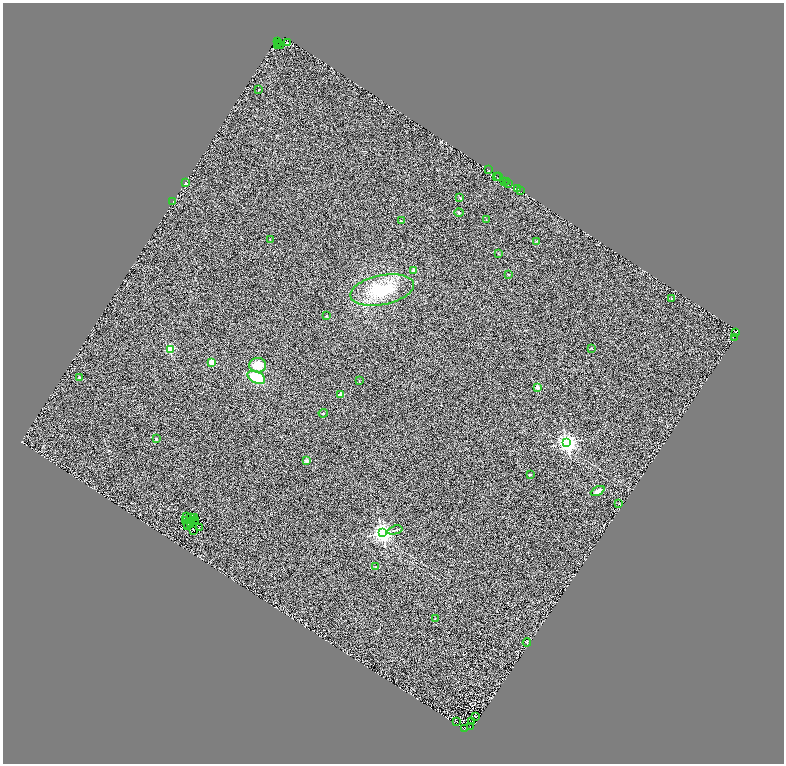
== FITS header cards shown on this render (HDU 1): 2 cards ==
NAXIS1  =                 1563
NAXIS2  =                 1523

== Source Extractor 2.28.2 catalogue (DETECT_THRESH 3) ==
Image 1563 x 1523 px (HDU 1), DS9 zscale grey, zoomed out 1/2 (1 PNG px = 2 x 2 image px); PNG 786 x 766 px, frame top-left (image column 2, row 1523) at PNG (3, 3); each listed source drawn as its Kron ellipse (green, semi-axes under 4 px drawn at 4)
Background 0.676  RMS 0.5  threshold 1.51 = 3 sigma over >= 5 px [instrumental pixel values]
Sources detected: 107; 40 cannot appear on this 1/2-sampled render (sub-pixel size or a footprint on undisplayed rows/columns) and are neither listed nor drawn; the other 67 listed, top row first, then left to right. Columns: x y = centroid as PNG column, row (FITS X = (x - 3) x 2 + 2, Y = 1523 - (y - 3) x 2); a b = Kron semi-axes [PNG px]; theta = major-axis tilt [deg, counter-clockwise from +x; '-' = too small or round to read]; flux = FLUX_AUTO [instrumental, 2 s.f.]
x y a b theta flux
277 42 2 1 - 440
287 43 2 1 - 19
278 44 3 1 - 450
277 46 4 1 - 1100
281 46 2 2 - 230
259 90 2 2 - 70
488 170 3 1 - 330
497 177 2 1 - 180
499 177 3 1 - 310
505 182 2 1 - 160
507 182 2 1 - 90
185 183 4 3 - 120
509 184 2 1 - 170
518 189 2 2 - 390
520 191 2 1 - 150
460 198 4 2 - 68
173 202 2 1 - 22
459 213 4 3 - 98
486 220 2 2 - 47
401 221 3 2 - 68
270 240 2 1 - 61
537 242 3 2 - 53
498 254 3 2 - 61
414 271 2 2 - 950
508 275 3 2 - 50
382 290 32 14 11 4600
672 299 3 2 - 34
326 316 3 2 - 43
735 333 4 2 - 1600
735 338 2 1 - 20
591 349 2 2 - 35
170 350 3 3 - 6500
211 363 2 2 - 3100
258 366 8 7 - 1600
79 378 2 2 - 140
256 378 9 5 -27 3300
359 381 3 2 - 46
538 388 2 2 - 790
341 395 2 2 - 1500
323 414 4 2 - 65
156 439 3 2 - 48
566 443 4 3 - 58000
307 461 2 2 - 1100
530 475 2 2 - 220
598 491 7 4 27 460
619 504 2 1 - 140
187 517 2 1 - 29
190 518 2 1 - 38
195 518 4 2 - 18
186 521 2 1 - 43
195 521 2 1 - 47
195 522 3 1 - 4.9
190 523 2 1 - 40
188 525 2 1 - 9.3
187 527 2 1 - 11
199 528 2 1 - 30
194 531 2 1 - 18
395 531 8 2 15 110
382 533 4 3 - 66000
375 567 2 2 - 190
435 619 2 2 - 34
527 643 4 2 - 63
475 717 2 1 - 29
457 722 2 1 - 28
472 722 2 1 - 30
470 727 2 1 - 56
464 729 2 2 - 880
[40 sub-pixel or undisplayed-footprint detections neither listed nor drawn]